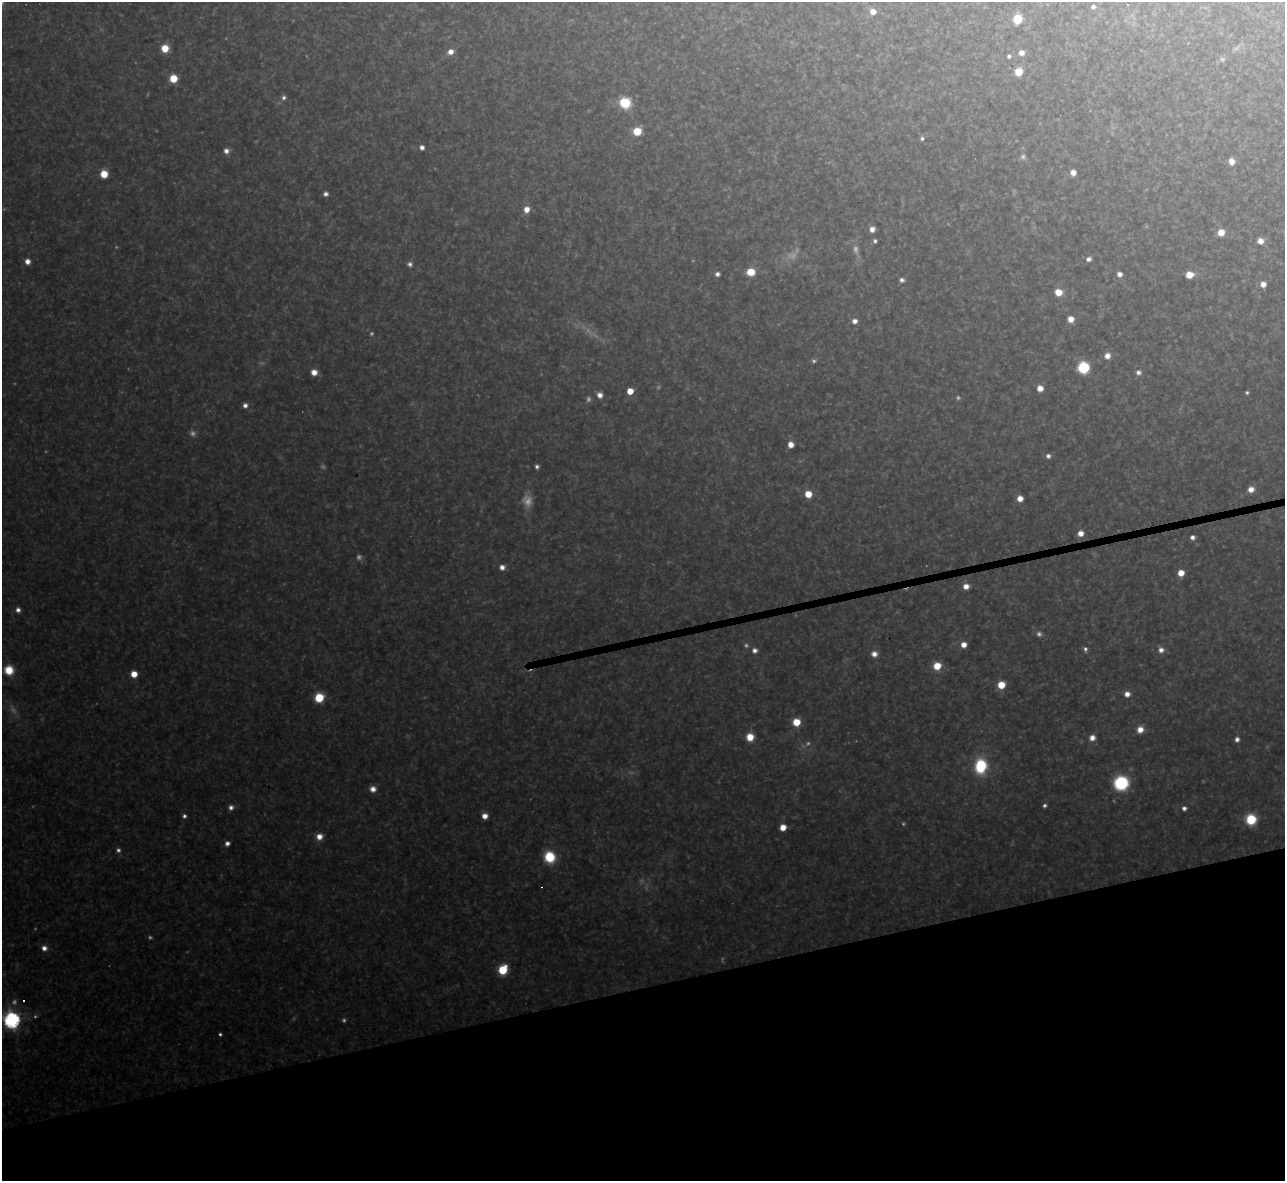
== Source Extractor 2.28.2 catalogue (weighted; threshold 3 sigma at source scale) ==
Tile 14 of 4 x 4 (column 2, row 4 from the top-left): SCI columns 1284-2566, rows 142-1320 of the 5133 x 5115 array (HDU 1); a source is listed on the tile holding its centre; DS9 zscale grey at full resolution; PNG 1287 x 1183 px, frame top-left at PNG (2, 2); no overlay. Shown black and unused: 17% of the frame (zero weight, under 3 of 4 exposures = <1% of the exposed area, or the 3 px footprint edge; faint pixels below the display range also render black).
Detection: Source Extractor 2.28.2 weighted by HDU 2 'WHT'; one run over the whole footprint, this tile lists its part. Background 0.317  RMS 0.019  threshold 0.0874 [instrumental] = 3 sigma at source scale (4.5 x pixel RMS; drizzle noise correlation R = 1.50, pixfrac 1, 0.05/0.05 arcsec/px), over >= 5 px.
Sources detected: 117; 24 too faint to see at this stretch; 1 cosmic-ray / hot-pixel residue — not listed; the other 92 listed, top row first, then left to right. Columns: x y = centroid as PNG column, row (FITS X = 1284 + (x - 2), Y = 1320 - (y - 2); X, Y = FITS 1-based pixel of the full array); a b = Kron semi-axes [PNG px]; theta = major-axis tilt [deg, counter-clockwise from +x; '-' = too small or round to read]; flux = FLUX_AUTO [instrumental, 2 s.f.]
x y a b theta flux
1093 7 5 5 - 5.8
873 12 6 5 - 22
1017 19 6 6 - 74
165 48 6 6 - 43
450 52 7 6 - 16
1021 53 6 6 - 15
1009 56 6 5 - 4.8
1018 72 6 6 - 39
173 78 6 6 - 52
284 98 6 6 - 5.7
625 103 8 7 - 99
637 131 7 6 - 52
922 138 5 5 - 4.9
422 147 5 4 - 9.1
226 151 6 6 - 11
1232 161 7 6 - 17
1073 173 5 5 - 15
104 174 6 6 - 41
326 194 5 5 - 8
527 209 7 6 - 19
872 229 5 5 - 13
1221 232 6 5 - 34
875 241 4 4 - 4.9
1260 241 7 6 - 16
1088 259 6 5 - 8.6
27 261 6 6 - 13
410 264 6 6 - 6.6
751 272 7 6 - 42
717 274 5 4 - 7.6
1120 274 5 5 - 11
1189 275 6 5 - 33
902 280 6 5 - 6.9
1263 284 5 5 - 15
1058 292 7 6 - 31
1071 319 6 6 - 20
855 321 6 5 - 12
1107 356 7 6 - 16
814 361 6 5 - 4.7
1083 367 7 7 - 170
314 372 6 6 - 20
1138 372 6 6 - 8.3
1040 388 6 6 - 19
630 391 5 5 - 38
1247 392 4 3 - 3.5
600 395 6 5 - 13
245 405 6 6 - 8.6
791 444 6 5 - 19
1048 456 5 5 - 7.1
537 467 5 4 - 5.5
1251 489 6 6 - 18
808 494 6 6 - 35
1020 498 5 5 - 20
1080 533 5 5 - 20
1192 537 5 5 - 8.4
502 567 6 6 - 12
1181 573 6 5 - 26
966 586 6 6 - 16
18 610 6 6 - 9.8
964 645 6 6 - 18
1085 649 6 5 - 6.1
755 650 7 6 - 9.6
1161 650 7 7 - 12
874 654 7 6 - 14
937 666 7 7 - 42
9 670 9 9 - 47
134 674 6 6 - 28
1001 685 6 6 - 45
1127 694 6 6 - 14
319 698 7 6 - 75
796 722 6 6 - 45
1140 729 7 7 - 21
750 737 6 6 - 38
1092 738 7 6 - 15
1237 739 6 5 - 8.7
981 766 10 8 88 170
1121 783 11 11 - 170
373 789 8 7 - 14
1045 805 5 4 - 4.9
231 807 6 6 - 8.5
1184 808 5 5 - 7.5
184 816 5 5 - 6
485 816 5 5 - 17
1251 819 8 8 - 87
783 827 5 5 - 26
319 837 7 7 - 20
227 843 6 5 - 8.7
118 850 6 6 - 6.4
550 857 9 8 - 95
44 948 7 6 - 12
503 970 8 6 55 76
12 1020 7 7 - 780
220 1034 3 3 - 3.8
Isophote crosses this tile's border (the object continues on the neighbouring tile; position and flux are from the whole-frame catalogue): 1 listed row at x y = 12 1020